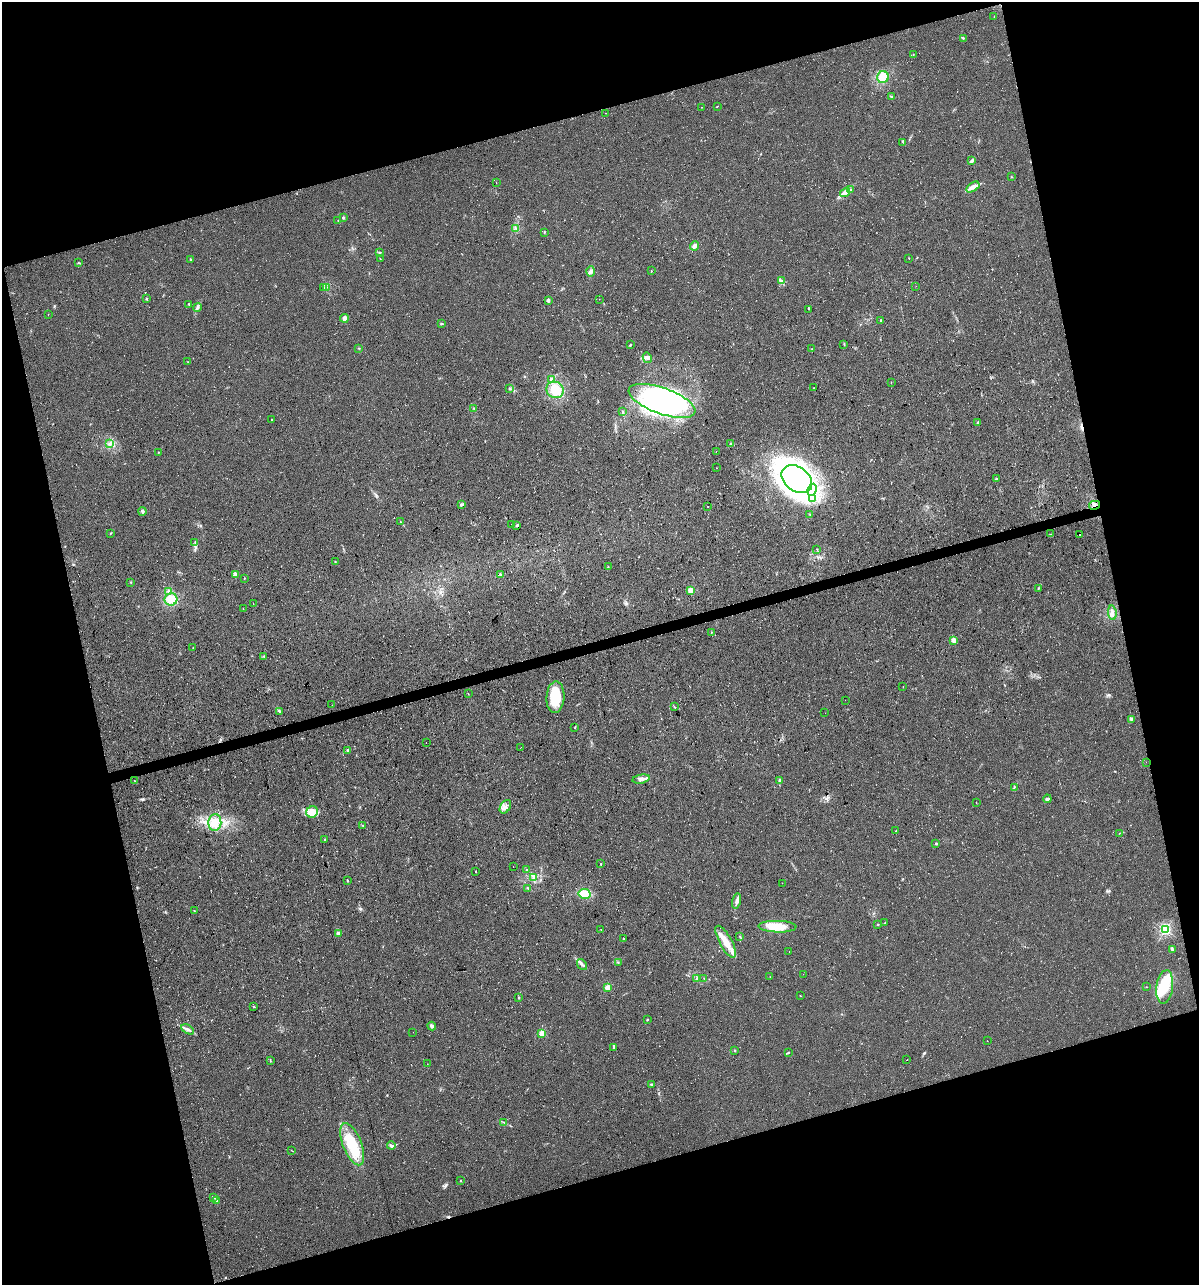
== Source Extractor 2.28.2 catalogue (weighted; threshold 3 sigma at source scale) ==
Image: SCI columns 45-4832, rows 1-5129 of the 4927 x 5129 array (HDU 1 of 3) = the unmasked area's bounding box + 8 px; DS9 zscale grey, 4 x 4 block average (1 PNG px = mean of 4 x 4 image px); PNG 1201 x 1287 px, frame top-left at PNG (2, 2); each listed source drawn as its Kron ellipse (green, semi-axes under 4 px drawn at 4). Shown black and unused: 32% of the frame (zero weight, under 3 of 4 exposures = <1% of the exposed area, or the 3 px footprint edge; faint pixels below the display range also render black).
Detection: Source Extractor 2.28.2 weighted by HDU 2 'WHT'. Background 0.0217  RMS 0.008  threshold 0.0359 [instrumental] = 3 sigma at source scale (4.5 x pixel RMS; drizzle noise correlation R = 1.50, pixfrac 1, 0.0396/0.0396 arcsec/px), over >= 5 px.
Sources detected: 207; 1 too faint to see at this stretch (4 x 4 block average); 10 inside a brighter object's white glare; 4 cosmic-ray / hot-pixel residue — neither listed nor drawn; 1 coinciding with a brighter row at this scale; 13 inside a brighter listed object's ellipse — not listed separately; the other 178 listed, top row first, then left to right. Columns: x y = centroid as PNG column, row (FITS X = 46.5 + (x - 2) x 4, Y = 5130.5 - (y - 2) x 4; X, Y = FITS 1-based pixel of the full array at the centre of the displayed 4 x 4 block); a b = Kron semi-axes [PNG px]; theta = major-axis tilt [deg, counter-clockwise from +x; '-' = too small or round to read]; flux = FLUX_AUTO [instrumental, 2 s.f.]
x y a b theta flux
994 17 2 2 - 1.4
963 38 3 2 - 6.3
913 55 2 2 - 1.4
883 77 6 6 - 74
891 96 3 2 - 4.5
717 106 2 2 - 2.4
701 107 2 2 - 0.99
606 113 2 2 - 1.2
903 142 2 2 - 3.2
972 161 4 2 - 13
1011 177 2 2 - 2.1
496 182 2 2 - 1
973 187 7 4 33 20
850 190 3 2 - 4.5
845 192 5 3 - 18
343 218 2 2 - 26
338 221 2 2 - 1.2
516 228 4 2 - 5.7
544 232 3 2 - 4.5
694 246 4 3 - 19
379 253 2 2 - 10
380 259 2 2 - 2
909 259 2 2 - 1.1
190 260 2 2 - 2.3
78 263 2 2 - 2.7
591 271 5 3 - 14
651 271 2 2 - 2.2
782 281 2 2 - 2.2
916 286 2 2 - 1.1
324 287 2 2 - 1.8
326 288 2 2 - 2.7
147 299 3 2 - 4
599 299 2 2 - 1
548 300 2 2 - 51
189 304 2 2 - 11
197 307 4 2 - 8.6
808 309 2 2 - 2.2
48 314 2 2 - 1.5
344 318 4 3 - 24
881 320 2 2 - 9.7
441 324 2 2 - 4.7
631 344 3 2 - 4.2
844 344 2 2 - 1.8
359 348 2 2 - 1.7
812 349 2 2 - 1.6
647 358 5 4 - 15
187 362 2 2 - 1.3
552 379 2 2 - 68
891 383 2 2 - 1.5
814 388 2 2 - 2.5
510 389 2 2 - 4.7
555 390 9 8 - 73
662 401 35 13 -20 840
474 408 2 2 - 1.4
623 412 3 2 - 5.9
271 419 2 2 - 1.6
978 422 3 2 - 4.5
110 444 3 2 - 7.9
730 444 3 2 - 3
716 451 2 2 - 1.4
158 452 2 2 - 2.1
717 468 2 2 - 1.2
996 478 4 2 - 4.5
797 479 17 12 -37 330
812 490 6 3 63 23
813 499 2 2 - 3.8
462 505 4 3 - 6.9
1094 505 5 2 - 11
707 506 2 2 - 1.1
143 511 4 3 - 10
810 514 2 2 - 3.1
400 522 2 2 - 1.8
511 525 2 2 - 1.1
517 525 3 2 - 4.3
110 533 2 2 - 1.5
1051 534 2 2 - 1.6
1079 535 2 2 - 9.7
195 543 4 2 - 5.9
817 549 2 2 - 2.8
335 562 2 2 - 2.1
608 567 2 2 - 1.8
235 574 2 2 - 90
501 575 3 2 - 3.9
244 578 2 2 - 2.1
131 582 2 2 - 2.9
1038 588 3 2 - 3.4
691 590 2 2 - 150
169 591 4 3 - 12
171 599 6 6 - 59
253 604 2 2 - 1.4
243 609 2 2 - 2.5
1112 613 7 2 -82 8.8
711 632 2 2 - 2.3
954 640 2 2 - 110
193 648 2 2 - 1.5
264 657 2 2 - 2.2
903 686 2 2 - 0.96
468 694 2 2 - 1.5
555 697 16 9 87 150
845 700 2 2 - 1.9
332 705 2 2 - 1.3
675 707 2 2 - 2.7
280 711 2 2 - 2.1
825 713 2 2 - 0.63
1131 720 2 2 - 2.1
575 727 3 2 - 2.6
426 743 2 2 - 1.9
521 747 2 2 - 0.59
348 750 2 2 - 25
1146 762 2 2 - 0.57
641 779 9 4 11 20
780 780 3 2 - 9.3
134 781 2 2 - 1.2
1014 787 3 2 - 3.1
1047 799 4 3 - 11
976 803 2 2 - 1.5
505 807 7 5 59 21
312 812 6 5 - 29
215 823 8 6 88 44
363 825 2 2 - 2.4
896 831 2 2 - 1.1
1119 833 2 2 - 1.5
325 840 2 2 - 19
936 843 2 2 - 16
601 864 2 2 - 2.9
513 867 2 2 - 0.69
526 870 2 2 - 2.7
476 871 3 2 - 1.8
534 878 2 2 - 2
347 881 2 2 - 4
782 883 2 2 - 0.9
528 888 3 2 - 3
585 894 6 5 - 61
737 901 8 3 77 16
194 911 3 2 - 1.8
884 923 2 2 - 1.5
878 924 2 2 - 2.7
777 927 19 6 -1 98
601 929 2 2 - 1.7
1165 930 2 2 - 830
339 933 2 2 - 81
740 937 2 2 - 2.1
624 939 2 2 - 7.5
726 942 18 6 -61 71
1172 949 3 2 - 5.1
789 951 2 2 - 1
618 962 2 2 - 2.2
582 965 6 3 -52 12
803 974 2 2 - 0.78
770 977 2 2 - 0.78
697 978 3 2 - 2.2
704 978 2 2 - 2
1146 987 2 2 - 1.7
1165 987 17 8 83 140
608 988 2 2 - 160
800 996 2 2 - 1.4
519 998 3 2 - 3.6
254 1007 2 2 - 3.1
647 1020 2 2 - 8.7
432 1026 4 3 - 13
188 1029 7 3 -30 14
413 1032 2 2 - 1.6
542 1033 2 2 - 180
987 1041 2 2 - 1
613 1047 4 2 - 4.8
735 1050 2 2 - 4.5
788 1053 3 2 - 4.1
907 1060 2 2 - 3.3
270 1061 2 2 - 2.1
427 1064 2 2 - 0.8
651 1084 2 2 - 18
504 1122 2 2 - 2.2
352 1144 22 9 -68 160
391 1146 4 2 - 13
292 1151 3 2 - 2.3
461 1181 2 2 - 2.3
214 1197 3 2 - 10
217 1201 3 2 - 4.1
Overlapping masked pixels (flux is a lower limit): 1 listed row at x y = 1094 505
Diffuse or blended objects may show on this block-average render without a row.